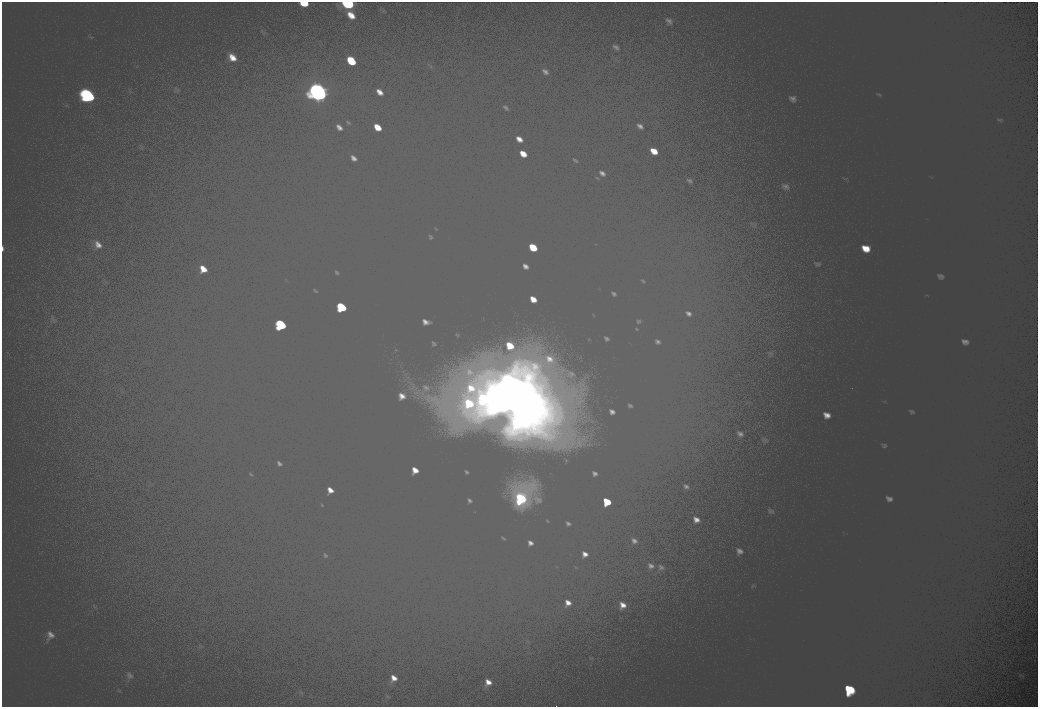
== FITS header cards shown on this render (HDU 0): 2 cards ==
NAXIS1  =                 2072
NAXIS2  =                 1410

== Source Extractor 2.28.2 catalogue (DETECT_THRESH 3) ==
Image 2072 x 1410 px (HDU 0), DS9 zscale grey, zoomed out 1/2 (1 PNG px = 2 x 2 image px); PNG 1040 x 709 px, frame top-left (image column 1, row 1410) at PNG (2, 2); no overlay
Background 102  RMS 30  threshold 90.8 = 3 sigma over >= 5 px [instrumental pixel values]
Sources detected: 14; all 14 listed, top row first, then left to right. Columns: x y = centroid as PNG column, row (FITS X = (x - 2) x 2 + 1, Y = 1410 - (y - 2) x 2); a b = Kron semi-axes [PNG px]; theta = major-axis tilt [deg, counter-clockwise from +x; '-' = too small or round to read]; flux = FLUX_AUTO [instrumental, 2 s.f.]
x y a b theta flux
304 3 6 4 -6 8900
348 4 12 7 -8 32000
352 61 6 4 -58 12000
318 92 21 16 -43 120000
88 96 14 10 -51 57000
533 247 4 3 - 8500
341 307 10 6 -43 24000
281 324 11 7 -44 33000
492 394 18 16 -47 160000
483 399 13 11 -44 64000
520 401 32 24 35 430000
521 498 12 9 -38 43000
607 501 5 3 - 9100
849 689 11 8 -27 33000
At the frame edge (FLAGS 8, measured only in part): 2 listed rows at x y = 304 3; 348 4